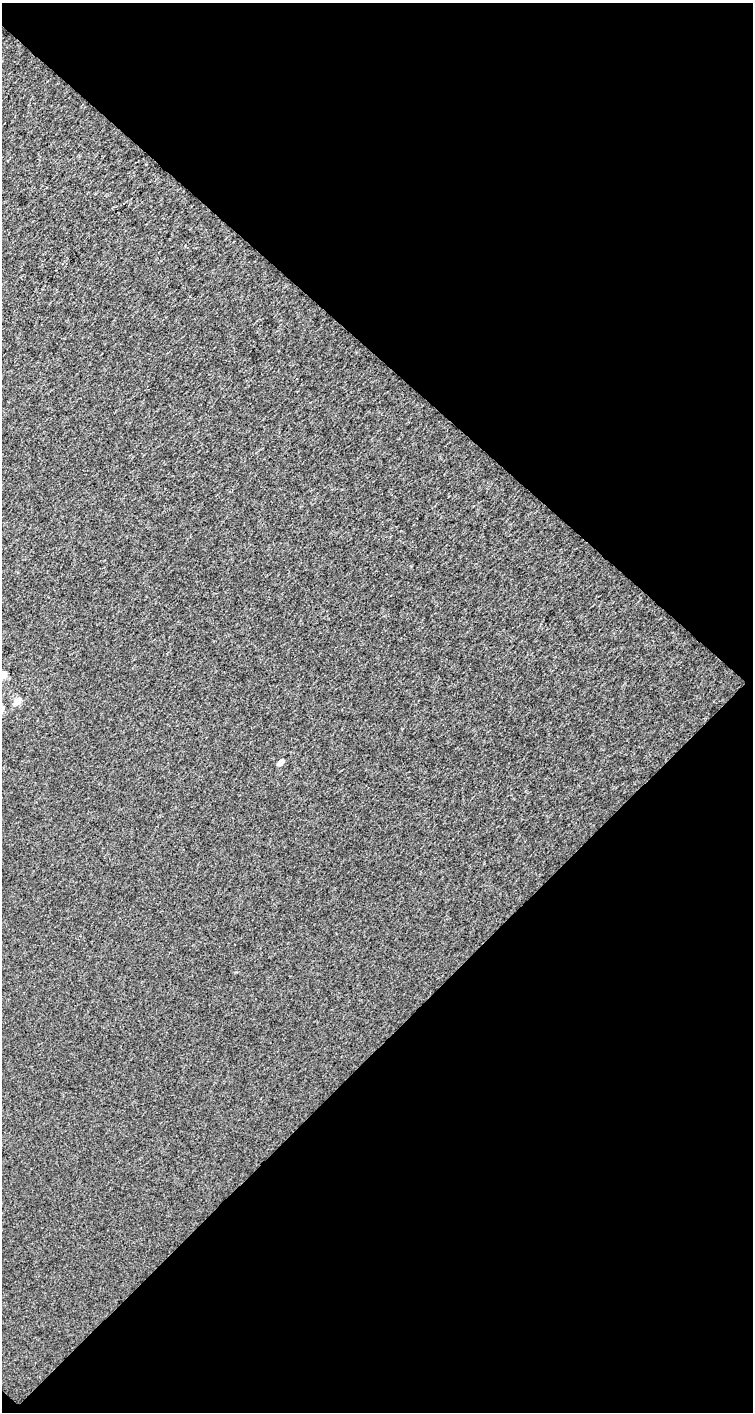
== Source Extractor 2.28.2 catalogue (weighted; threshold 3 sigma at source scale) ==
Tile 2 of 2 x 1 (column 2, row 1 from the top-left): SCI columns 754-1504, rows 46-1455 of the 1504 x 1505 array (HDU 1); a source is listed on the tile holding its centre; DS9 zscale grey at full resolution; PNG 755 x 1414 px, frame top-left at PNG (2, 3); no overlay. Shown black and unused: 51% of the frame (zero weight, under 3 of 4 exposures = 1% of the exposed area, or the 3 px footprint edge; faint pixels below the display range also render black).
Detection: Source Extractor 2.28.2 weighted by HDU 2 'WHT'; one run over the whole footprint, this tile lists its part. Background 3.84e-04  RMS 0.037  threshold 0.165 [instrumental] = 3 sigma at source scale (4.5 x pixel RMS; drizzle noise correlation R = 1.50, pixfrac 1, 0.0396/0.0396 arcsec/px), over >= 5 px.
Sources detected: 3; all 3 listed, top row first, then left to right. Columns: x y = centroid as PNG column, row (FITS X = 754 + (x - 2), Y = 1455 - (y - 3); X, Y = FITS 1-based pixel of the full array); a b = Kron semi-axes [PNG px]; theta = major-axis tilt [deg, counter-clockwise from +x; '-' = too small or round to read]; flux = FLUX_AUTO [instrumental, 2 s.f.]
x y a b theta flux
3 675 5 4 - 60
17 701 5 5 - 53
280 762 4 4 - 31
Isophote crosses this tile's border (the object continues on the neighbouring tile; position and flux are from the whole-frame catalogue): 1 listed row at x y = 3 675